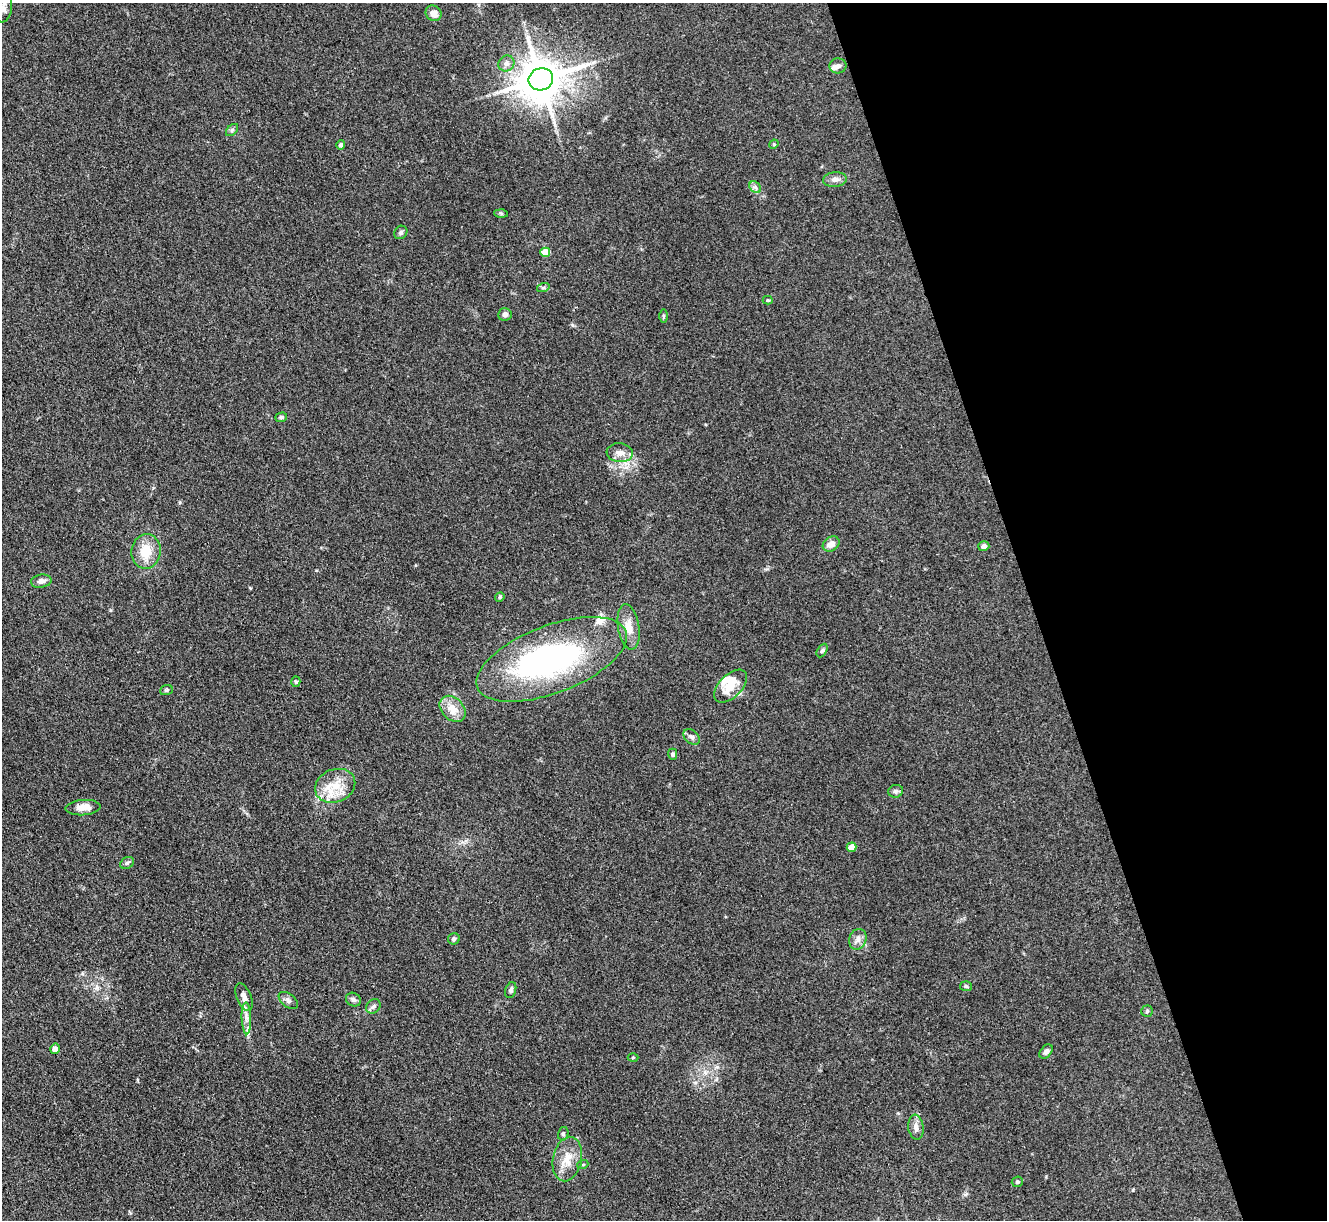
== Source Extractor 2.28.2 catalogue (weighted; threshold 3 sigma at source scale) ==
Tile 12 of 4 x 4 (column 4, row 3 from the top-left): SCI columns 3983-5307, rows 1494-2711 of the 5316 x 5299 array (HDU 1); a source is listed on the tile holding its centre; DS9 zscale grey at full resolution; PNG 1329 x 1222 px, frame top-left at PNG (2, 3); each listed source drawn as its Kron ellipse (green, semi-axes under 4 px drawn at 4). Shown black and unused: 22% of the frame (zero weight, under 3 of 4 exposures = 1% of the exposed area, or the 3 px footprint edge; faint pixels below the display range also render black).
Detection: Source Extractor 2.28.2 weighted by HDU 2 'WHT'; one run over the whole footprint, this tile lists its part. Background 0.111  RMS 0.0067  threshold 0.0302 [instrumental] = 3 sigma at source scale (4.5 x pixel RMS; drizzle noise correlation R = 1.50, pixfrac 1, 0.05/0.05 arcsec/px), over >= 5 px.
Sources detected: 61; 1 inside a brighter object's white glare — neither listed nor drawn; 4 inside a brighter listed object's ellipse — not listed separately; the other 56 listed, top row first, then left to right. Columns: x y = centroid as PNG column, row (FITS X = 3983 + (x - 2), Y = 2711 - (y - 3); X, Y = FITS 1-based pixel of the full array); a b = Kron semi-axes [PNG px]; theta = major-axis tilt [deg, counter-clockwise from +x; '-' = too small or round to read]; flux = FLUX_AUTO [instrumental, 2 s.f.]
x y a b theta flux
3 8 14 9 82 4.9
434 13 8 7 - 5.6
506 63 8 7 - 2.9
838 66 8 7 - 2.5
541 79 12 11 - 2500
232 130 7 4 45 1.3
774 144 5 4 - 0.62
341 145 4 4 - 2.3
835 179 12 7 4 3.3
755 187 7 5 -45 1.7
501 213 6 4 -3 0.97
401 232 7 6 - 1.5
545 252 5 4 - 14
543 288 6 4 18 0.99
768 300 5 4 - 0.75
505 314 7 6 - 2.6
663 316 6 4 90 0.94
281 417 6 4 17 1.4
620 453 13 9 -6 5.1
831 544 9 7 32 5.3
984 546 5 5 - 2.5
146 551 17 14 83 15
41 581 10 6 10 3.4
500 597 5 4 - 0.9
629 627 23 10 -81 9.4
822 650 7 4 62 1.2
552 659 79 33 21 160
296 682 5 4 - 0.92
731 686 20 11 45 13
166 690 6 5 - 0.96
453 709 15 11 -45 9
692 737 9 6 -40 2.4
673 754 5 4 - 1.3
335 786 20 16 23 16
896 791 7 6 - 1.6
83 808 17 7 4 6.5
852 847 5 4 - 9.4
127 863 7 5 29 1.4
454 939 6 5 - 1.4
858 939 10 8 68 3.8
966 986 6 5 - 1.1
511 990 8 5 73 1.9
244 997 15 7 -67 4.1
288 1000 11 6 -38 2.2
353 1000 8 6 -33 2.1
373 1006 8 6 45 1.8
1147 1011 5 5 - 1.1
246 1018 16 4 -88 4
55 1049 5 5 - 3.2
1046 1051 8 5 49 2.3
633 1058 5 3 - 0.76
916 1127 12 7 -82 4.1
563 1134 7 5 76 1.2
567 1159 22 14 78 12
583 1164 5 3 - 0.63
1017 1182 6 5 - 1.3
Isophote crosses this tile's border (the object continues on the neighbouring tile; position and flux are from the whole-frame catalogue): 1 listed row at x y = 3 8